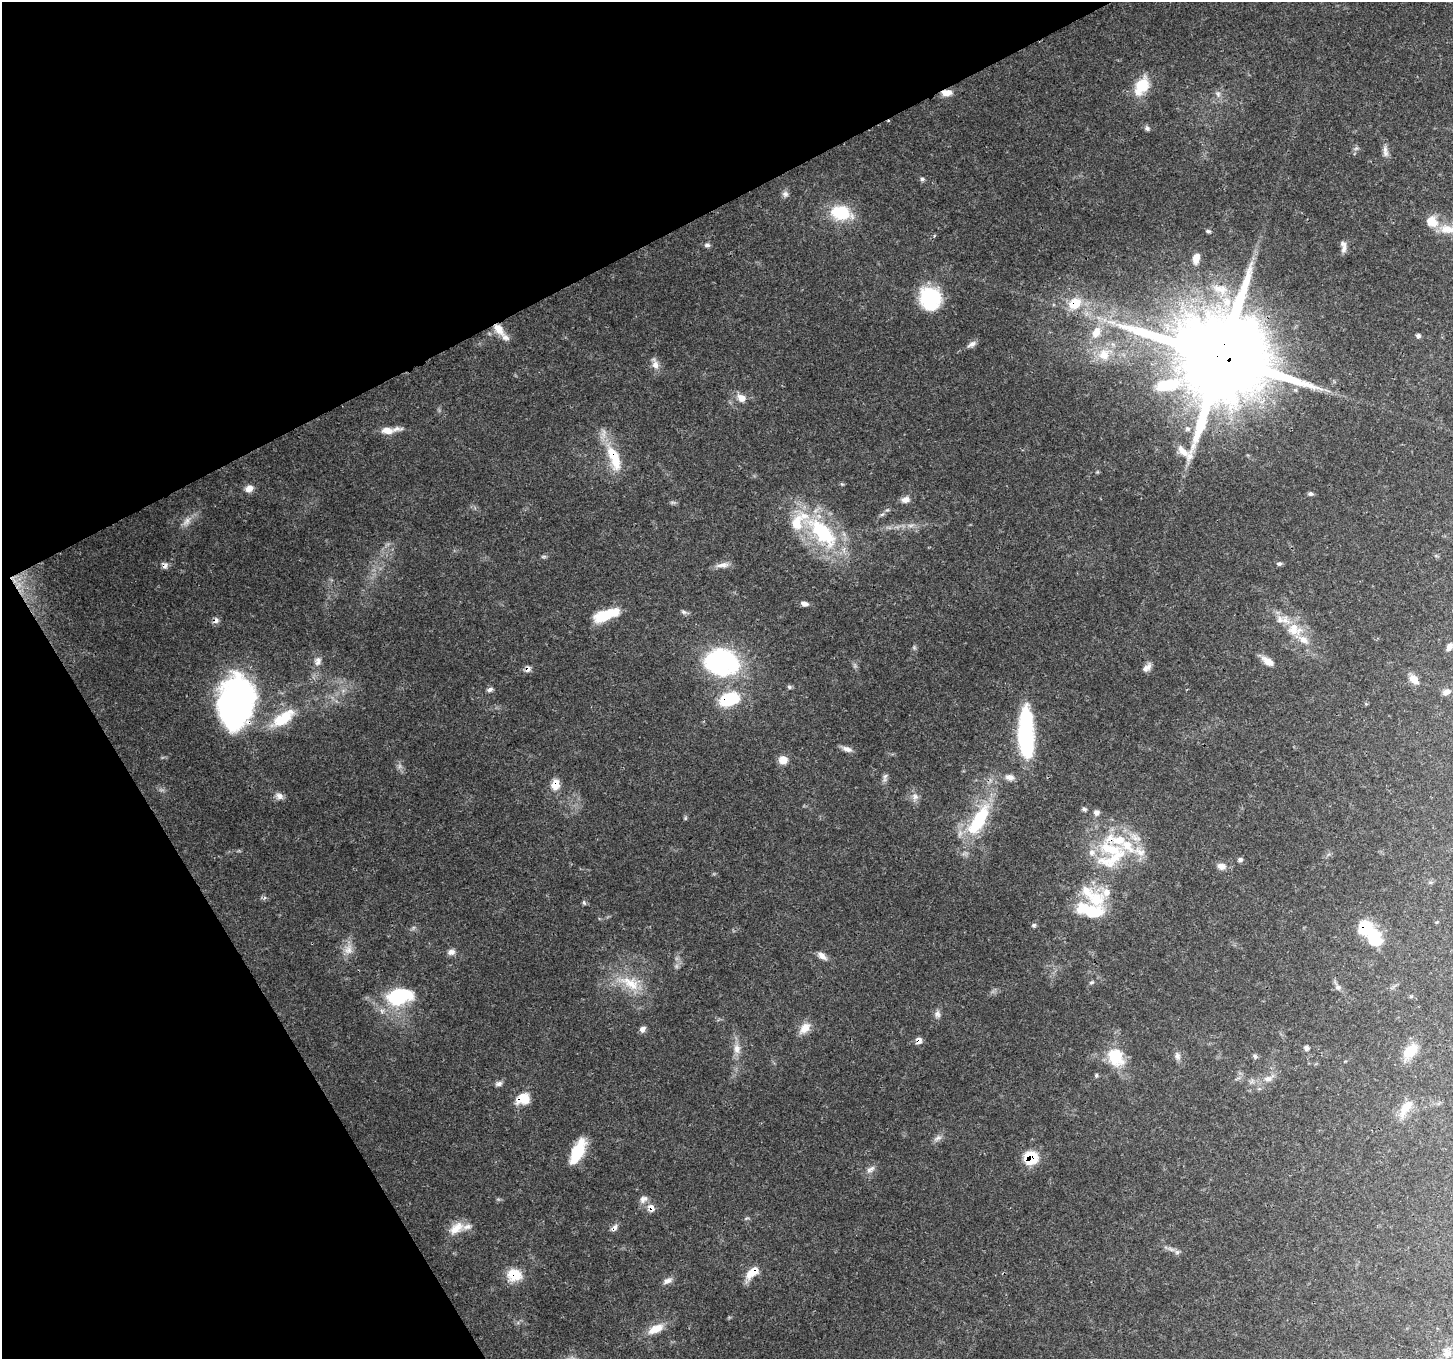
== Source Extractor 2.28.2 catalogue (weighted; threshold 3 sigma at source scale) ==
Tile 5 of 4 x 4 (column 1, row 2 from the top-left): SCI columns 2-1452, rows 2881-4237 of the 5806 x 5697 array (HDU 1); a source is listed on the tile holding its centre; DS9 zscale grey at full resolution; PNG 1455 x 1361 px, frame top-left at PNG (2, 2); no overlay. Shown black and unused: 26% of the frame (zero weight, under 3 of 4 exposures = <1% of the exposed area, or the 3 px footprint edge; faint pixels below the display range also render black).
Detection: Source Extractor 2.28.2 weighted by HDU 2 'WHT'; one run over the whole footprint, this tile lists its part. Background 0.0754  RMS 0.0031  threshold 0.014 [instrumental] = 3 sigma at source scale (4.5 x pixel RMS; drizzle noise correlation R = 1.50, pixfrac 1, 0.0396/0.0396 arcsec/px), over >= 5 px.
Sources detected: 138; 2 too faint to see at this stretch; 4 inside a brighter object's white glare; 1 long thin detection or spike segment (spike, bleed or trail) — not listed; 17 inside a brighter listed object's ellipse — not listed separately; the other 114 listed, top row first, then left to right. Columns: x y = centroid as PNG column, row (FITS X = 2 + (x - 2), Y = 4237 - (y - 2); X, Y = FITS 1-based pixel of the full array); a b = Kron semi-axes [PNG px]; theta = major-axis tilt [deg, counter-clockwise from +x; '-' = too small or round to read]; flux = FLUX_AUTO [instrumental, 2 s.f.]
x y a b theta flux
1142 86 24 15 60 8.6
946 93 12 7 3 2.7
1218 94 8 7 - 1.1
1147 128 8 6 -27 0.81
1356 148 6 6 - 0.7
1385 151 17 7 -82 1.7
922 179 6 5 - 0.64
785 194 9 8 - 1.1
841 213 25 17 -11 12
1448 229 28 11 -8 6.4
1208 231 6 5 - 0.54
707 245 8 6 -1 0.85
1344 249 12 7 77 1.5
1196 258 11 7 78 2.9
1220 289 24 13 -21 6.3
930 298 22 19 -76 23
1075 303 18 14 38 7.5
498 329 16 9 -53 4
1096 332 19 12 67 5.8
1418 336 5 4 - 0.94
972 344 12 7 30 1.4
1104 355 18 17 - 6.8
1222 357 31 24 21 6700
655 364 15 8 -77 2.2
1171 383 29 15 -8 9.1
741 398 11 10 - 2.6
387 431 15 8 -5 3.2
613 455 27 15 -56 9.4
249 488 11 9 39 2.3
1310 494 7 5 -5 0.67
905 500 11 8 13 1.8
882 514 6 4 20 0.56
186 521 16 7 53 2.2
911 525 7 4 19 0.85
822 532 56 24 -45 33
544 557 8 4 0 0.53
1279 564 7 5 8 0.64
723 565 19 7 7 2
165 566 9 6 53 1.2
804 604 9 5 -14 1.3
683 612 7 5 -21 0.77
606 615 27 10 18 12
216 620 9 7 72 1.2
1294 630 24 19 -39 9.1
914 647 6 6 - 0.52
1449 647 10 6 60 1.6
318 661 13 8 78 1.8
1268 661 16 8 -35 3
721 662 40 31 -6 41
1147 668 13 7 39 1.6
527 669 8 7 - 1.3
1414 679 13 9 -46 2.8
789 687 6 5 - 0.57
490 689 7 5 24 0.94
1446 692 10 7 19 1.4
729 699 21 12 16 16
237 706 53 36 -31 60
1026 733 52 15 -89 37
847 749 14 6 -18 1.6
783 760 10 9 - 3
885 776 9 6 68 0.98
1010 777 11 7 -12 1.8
555 785 13 10 79 3.6
279 796 10 8 -32 1.7
915 797 10 8 68 1.6
1084 809 6 5 - 0.67
1096 812 8 7 - 1.2
685 818 6 4 89 0.42
979 820 48 17 59 21
1113 859 57 21 27 20
1240 860 6 6 - 0.74
1221 866 12 9 -17 1.9
1086 891 21 14 -53 5.6
1106 892 18 15 23 4.3
584 903 7 5 -67 0.53
1090 910 35 16 -10 14
1034 925 6 5 - 0.55
1374 937 21 15 -70 13
348 949 15 12 74 3.2
451 952 10 7 9 1.4
822 956 12 6 -37 1.9
1091 982 7 4 19 0.49
630 983 33 16 -28 9.9
1338 987 9 8 - 1.2
399 996 31 20 12 21
937 1014 10 8 87 1.3
805 1028 18 11 48 3.5
642 1029 8 7 - 1.3
919 1040 8 7 - 1.6
1306 1048 6 5 - 1.1
737 1049 16 10 -87 2.9
1410 1051 22 13 45 6.3
1177 1056 9 8 - 1.3
1115 1057 26 20 -55 10
1255 1057 8 4 -58 0.59
1097 1075 6 4 89 0.44
1268 1078 12 8 2 2.1
499 1084 9 6 24 0.99
523 1099 16 12 13 5.9
1406 1107 23 11 54 5.4
938 1138 12 6 28 1.3
578 1151 29 12 65 10
1031 1158 11 10 - 13
871 1169 14 7 32 1.6
643 1199 12 9 37 1.7
651 1208 12 9 -54 2.2
456 1228 22 13 35 4.7
614 1228 10 6 56 1.3
1177 1252 7 7 - 0.85
753 1272 18 9 39 4.9
514 1275 17 14 -11 6.9
667 1281 12 7 28 1.6
656 1329 22 11 26 4.7
1447 1353 15 10 -71 2.6
Overlapping masked pixels (flux is a lower limit): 18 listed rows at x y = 946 93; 1075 303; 498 329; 1222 357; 613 455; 165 566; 216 620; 527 669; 729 699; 237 706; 555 785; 919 1040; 523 1099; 1031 1158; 651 1208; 614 1228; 753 1272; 514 1275
Isophote crosses this tile's border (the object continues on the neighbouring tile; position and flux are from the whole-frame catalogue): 1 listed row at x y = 1448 229